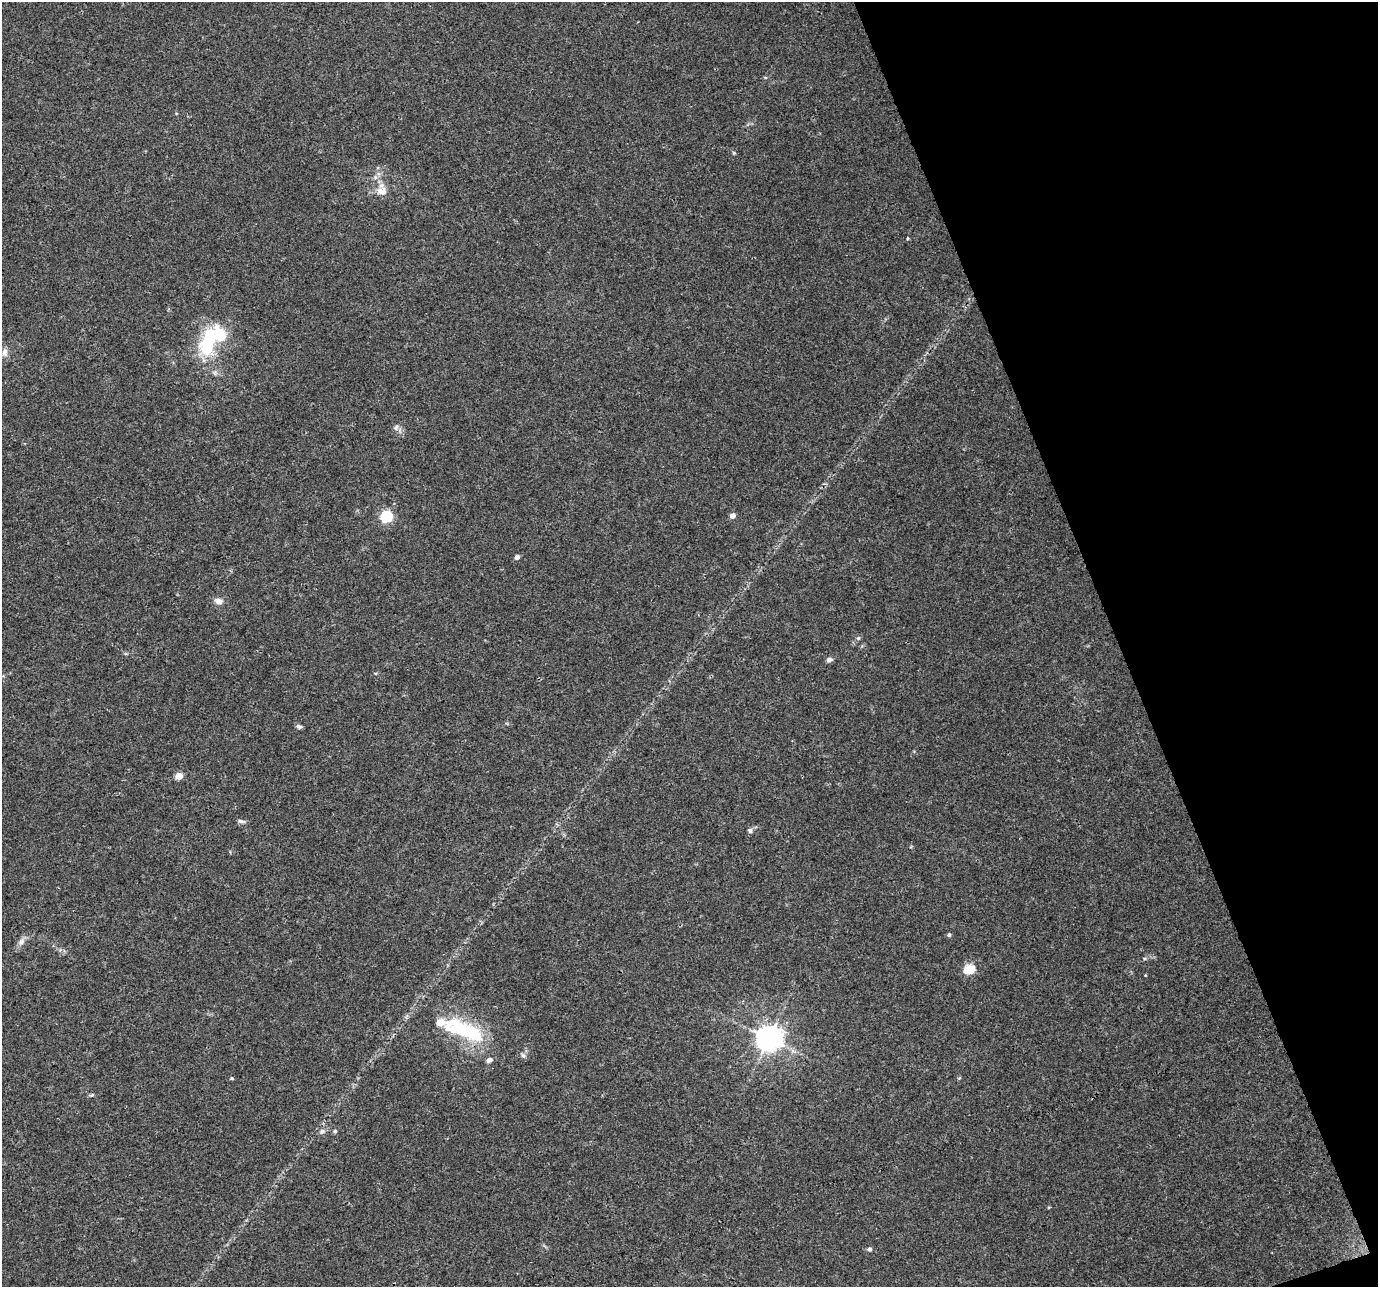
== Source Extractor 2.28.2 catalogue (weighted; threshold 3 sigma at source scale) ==
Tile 12 of 4 x 4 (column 4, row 3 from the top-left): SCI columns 4131-5506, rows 1417-2701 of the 5506 x 5346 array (HDU 1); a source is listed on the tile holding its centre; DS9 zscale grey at full resolution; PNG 1380 x 1289 px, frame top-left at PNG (2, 2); no overlay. Shown black and unused: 19% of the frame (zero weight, under 3 of 4 exposures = <1% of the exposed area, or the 3 px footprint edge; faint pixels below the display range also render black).
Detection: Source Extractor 2.28.2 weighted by HDU 2 'WHT'; one run over the whole footprint, this tile lists its part. Background 0.0199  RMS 0.003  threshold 0.0133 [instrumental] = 3 sigma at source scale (4.5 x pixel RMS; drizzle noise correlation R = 1.50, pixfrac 1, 0.0396/0.0396 arcsec/px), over >= 5 px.
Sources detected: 31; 2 inside a brighter listed object's ellipse — not listed separately; the other 29 listed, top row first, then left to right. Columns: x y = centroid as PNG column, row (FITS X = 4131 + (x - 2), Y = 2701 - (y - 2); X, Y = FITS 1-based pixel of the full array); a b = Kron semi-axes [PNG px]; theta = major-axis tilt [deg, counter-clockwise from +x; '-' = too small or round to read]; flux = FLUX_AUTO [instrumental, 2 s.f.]
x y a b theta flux
734 153 5 4 - 0.32
375 177 6 4 -73 0.58
382 191 15 12 3 3.1
908 238 4 3 - 0.3
208 341 40 18 74 18
5 352 12 9 82 1.9
396 428 8 7 - 1
386 516 6 5 - 31
732 516 5 5 - 1.8
517 557 5 4 - 1.2
218 601 11 8 -14 1.6
858 638 6 5 - 0.52
829 659 8 5 12 0.97
299 726 7 5 -21 0.71
179 776 5 4 - 5.5
241 821 11 5 -10 0.75
750 830 7 6 - 0.72
949 935 5 5 - 0.55
21 942 9 7 29 1.3
969 969 6 5 - 19
463 1030 64 21 -21 22
769 1038 8 8 - 310
523 1055 7 6 - 0.85
489 1060 7 5 28 1.3
232 1078 5 4 - 0.33
92 1095 6 4 44 0.38
322 1131 8 7 - 0.95
335 1131 5 5 - 0.45
869 1249 5 5 - 0.82